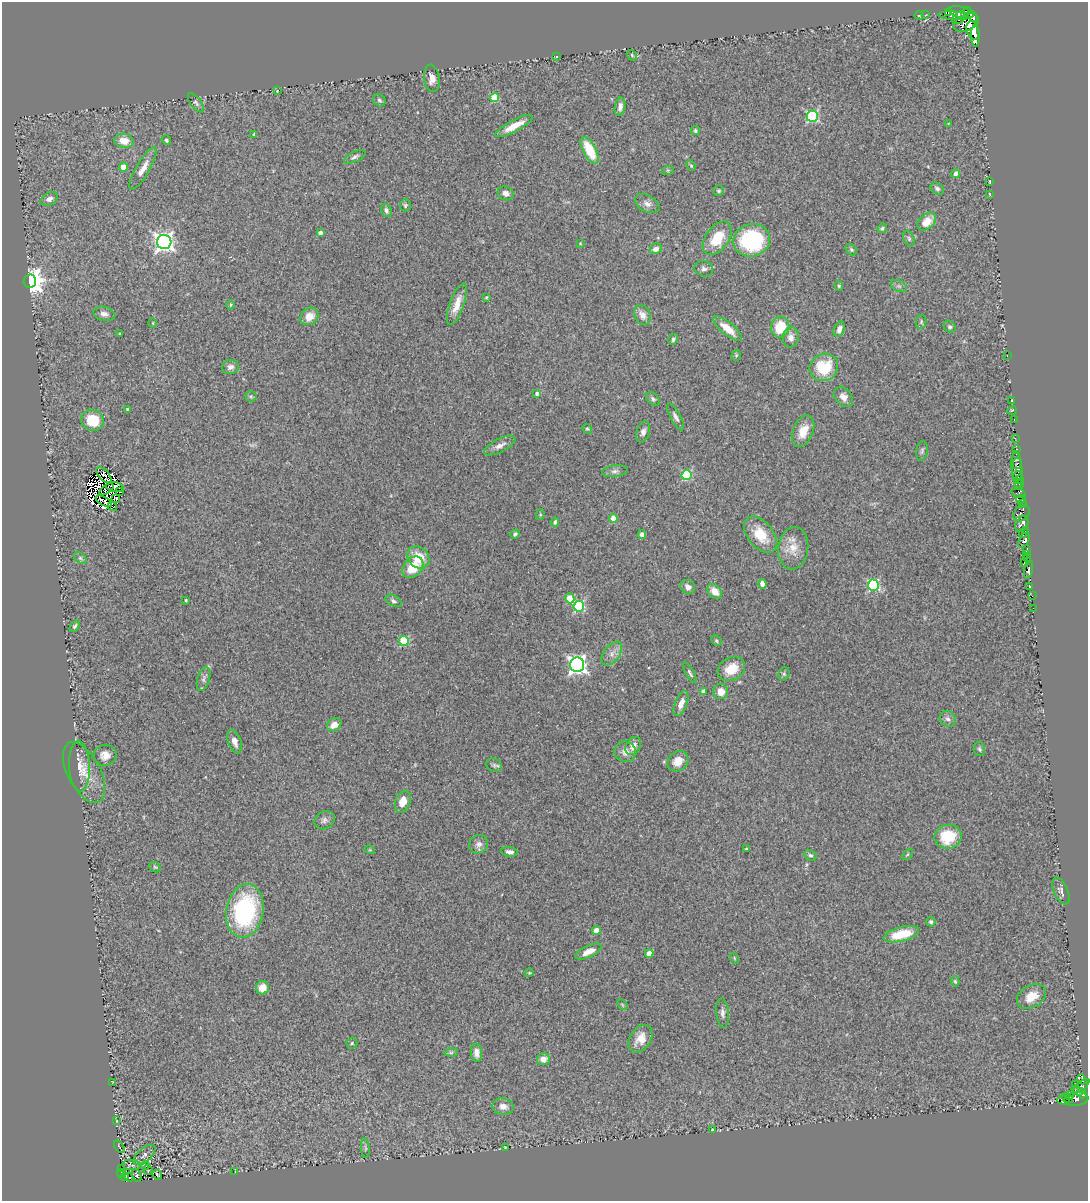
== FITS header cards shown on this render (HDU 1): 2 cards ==
NAXIS1  =                 1086
NAXIS2  =                 1199

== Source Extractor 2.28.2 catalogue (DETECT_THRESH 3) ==
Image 1086 x 1199 px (HDU 1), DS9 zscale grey, 1 PNG px = 1 image px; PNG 1090 x 1203 px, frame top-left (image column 1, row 1199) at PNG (2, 2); each listed source drawn as its Kron ellipse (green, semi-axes under 4 px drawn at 4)
Background 0.163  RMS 0.019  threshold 0.0559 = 3 sigma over >= 5 px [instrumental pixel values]
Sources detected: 234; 16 with non-positive FLUX_AUTO (blend fragments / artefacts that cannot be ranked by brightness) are neither listed nor drawn; the other 218 listed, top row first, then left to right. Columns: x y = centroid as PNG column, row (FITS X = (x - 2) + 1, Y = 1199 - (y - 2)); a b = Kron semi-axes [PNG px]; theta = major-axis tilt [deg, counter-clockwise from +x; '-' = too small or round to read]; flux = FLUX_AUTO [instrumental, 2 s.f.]
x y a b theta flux
967 10 3 2 - 45
948 12 4 2 - 48
961 12 13 5 -13 340
925 15 3 2 - 1.7
919 16 4 3 - 0.93
954 16 15 3 -4 120
972 16 6 4 -55 130
959 18 7 5 43 150
966 23 13 8 22 290
973 30 9 6 -71 330
975 36 11 4 -89 190
632 55 6 4 -49 1.9
556 56 3 2 - 1.1
432 78 14 7 -84 9.4
277 91 2 2 - 0.76
495 98 4 4 - 55
379 100 6 5 - 2.7
196 103 11 5 -52 3.5
620 107 9 5 81 5.9
812 116 6 5 - 130
948 124 4 4 - 1.2
514 126 21 6 28 19
695 131 5 4 - 2.1
254 134 3 3 - 2.4
166 140 5 4 - 1.9
124 141 10 7 -9 16
590 150 14 6 -62 44
355 157 12 5 26 3.5
691 166 6 4 -62 1.6
123 167 4 4 - 18
143 168 24 6 59 12
668 170 6 4 18 1.7
956 174 4 4 - 5.5
990 181 3 2 - 1
937 188 7 5 -32 3.3
719 191 5 5 - 2
506 193 8 6 -26 6
989 194 3 2 - 0.86
49 199 9 6 28 6.2
647 204 13 8 -29 6.5
405 205 6 5 - 2
386 210 7 5 -72 4.1
927 222 11 7 42 19
882 228 5 4 - 2
320 233 4 3 - 6.2
717 238 19 11 54 37
909 239 8 5 -64 2.9
752 240 18 16 12 130
164 242 7 7 - 610
580 243 3 2 - 1.1
656 249 6 5 - 6.8
851 250 6 4 -49 2.1
704 269 9 7 -19 4.7
30 281 6 6 - 1100
839 286 5 4 - 1.9
899 286 8 5 -24 3.3
486 297 4 3 - 1.1
457 304 22 7 70 16
231 305 5 3 - 1.1
104 314 11 7 -13 6.5
642 315 10 8 -64 9.5
309 316 9 8 - 15
921 322 7 5 79 2.2
153 323 4 3 - 0.92
780 327 10 9 - 36
950 327 6 5 - 2.7
728 329 17 6 -40 18
839 329 8 5 68 6.9
120 334 3 3 - 1.5
791 337 10 8 82 8.3
673 339 5 4 - 2.3
736 355 6 4 71 1.7
1007 356 2 2 - 16
230 367 8 7 - 5.4
824 367 14 13 - 49
537 394 4 4 - 4.5
251 396 5 5 - 2
843 397 11 8 -50 8
653 399 8 5 -46 2.8
1012 400 2 2 - 0.61
127 409 4 4 - 1.4
1012 410 5 3 - 0.96
675 417 15 5 -62 5
93 420 11 10 - 37
1014 420 3 2 - 2.5
587 429 5 4 - 1.7
803 431 16 10 67 20
643 432 11 6 70 5.2
1015 438 3 2 - 6
500 446 17 6 27 8.2
1017 449 3 2 - 1.8
922 451 10 6 82 3
1017 463 5 3 - 26
1017 469 18 5 -85 15
615 471 13 6 7 4.9
104 475 10 5 -47 5.7
687 475 5 5 - 100
1017 476 4 3 - 14
1020 479 3 3 - 95
1019 485 5 4 - 19
115 487 9 5 -7 3
106 489 8 3 36 0.24
120 492 4 2 - 2.1
1019 493 7 4 -16 9.7
115 498 4 2 - 3
1021 499 5 3 - 21
104 501 9 3 -30 2.2
1022 503 3 2 - 3.9
112 506 5 2 - 3.5
1022 513 9 7 47 26
540 515 6 4 79 1.5
613 518 4 4 - 23
555 522 4 4 - 3.9
1022 524 8 6 63 120
1024 532 6 4 51 81
515 534 5 4 - 2.3
642 535 4 4 - 4.7
760 535 21 13 -51 32
1024 540 8 4 63 170
793 548 21 15 82 20
1026 549 4 3 - 46
1026 555 3 2 - 7.1
418 557 12 10 -45 28
80 558 7 5 -36 2.2
1027 558 3 2 - 8.3
1024 563 3 3 - 9.5
413 567 12 9 46 30
1028 570 9 3 80 33
762 584 5 4 - 8.3
873 585 5 5 - 170
688 587 8 6 -34 5.9
1030 587 3 3 - 11
715 591 8 6 -45 14
1032 596 3 2 - 1.6
570 598 5 4 - 31
186 600 3 3 - 1.5
393 601 9 5 -29 3.5
579 606 5 5 - 140
1033 608 2 2 - 3.6
75 626 6 4 52 2.6
404 641 5 4 - 58
716 641 6 4 -42 2.2
612 653 13 8 53 8.3
577 665 7 7 - 550
731 669 14 11 31 25
690 673 11 4 -60 3
784 674 7 5 71 2.6
203 679 12 6 74 4.2
703 691 4 4 - 6.8
721 692 7 7 - 13
681 703 13 6 68 9.5
948 719 8 7 - 4.5
334 725 8 6 36 10
235 741 12 6 -70 8.5
633 746 9 7 59 9.1
979 749 7 5 -77 2.5
625 752 11 10 - 8.8
105 755 11 10 - 12
678 761 11 9 43 15
494 765 8 6 -25 3
79 766 25 10 -88 15
84 772 33 16 -63 26
403 802 11 7 68 15
324 820 10 8 33 5.3
948 837 13 12 - 47
479 844 10 9 - 6.6
746 849 3 3 - 1.6
370 850 5 3 - 1.3
510 852 8 5 -9 5
907 854 6 4 44 1.7
810 855 6 5 - 2.5
155 867 6 4 -42 1.8
1061 891 14 7 -66 5.4
245 911 27 18 80 170
931 922 5 5 - 2.4
596 931 4 4 - 24
901 934 18 7 14 39
588 952 14 6 25 11
649 953 4 4 - 19
734 958 5 3 - 1.1
529 973 4 4 - 1.3
955 981 5 4 - 1.8
262 988 7 6 - 13
1031 997 15 11 32 22
622 1005 6 3 -45 1.5
722 1013 15 6 -85 5.7
640 1039 15 10 56 17
352 1043 5 5 - 2
451 1053 7 4 1 2
476 1053 9 5 -83 8.4
543 1059 6 6 - 9.9
1082 1079 5 4 - 4
112 1083 3 2 - 0.91
1075 1084 2 2 - 3.7
1081 1086 10 4 40 63
1077 1091 6 3 -38 53
1082 1093 5 3 - 71
1070 1096 4 2 - 5
1068 1098 6 3 -36 17
1076 1099 12 6 6 71
1063 1100 6 4 -2 15
503 1106 10 8 -9 9.9
117 1121 4 2 - 0.69
712 1130 3 2 - 1
119 1147 7 2 -55 0.98
365 1148 10 4 -86 2
505 1148 3 3 - 1.2
144 1155 13 7 41 4.9
132 1165 9 5 -5 2.5
145 1165 4 4 - 1.3
122 1169 4 2 - 2.4
148 1170 5 3 - 0.92
235 1171 3 2 - 0.8
121 1173 4 2 - 8.5
157 1175 5 3 - 1
137 1176 6 4 -64 1.8
125 1177 4 3 - 3.6
129 1177 4 2 - 2.5
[16 non-positive-flux detections neither listed nor drawn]